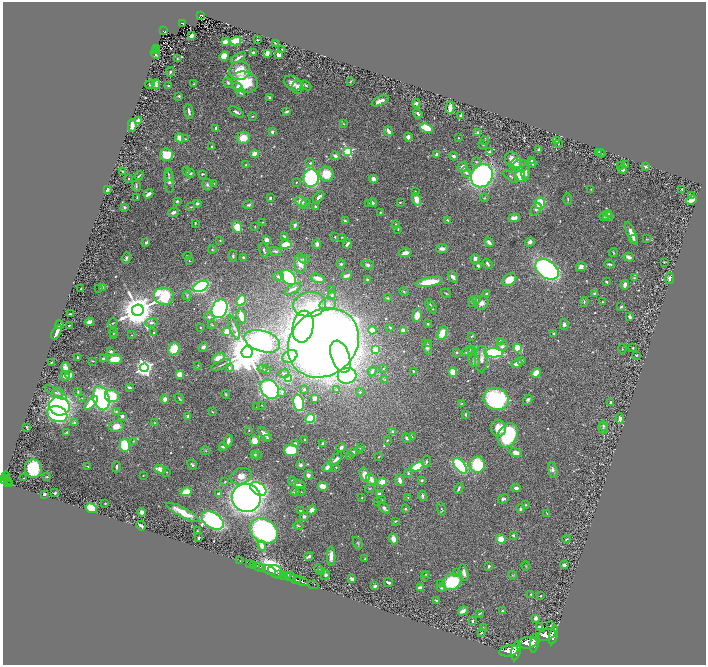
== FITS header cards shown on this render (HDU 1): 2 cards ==
NAXIS1  =                 1407
NAXIS2  =                 1325

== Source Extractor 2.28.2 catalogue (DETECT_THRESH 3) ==
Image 1407 x 1325 px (HDU 1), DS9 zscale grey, zoomed out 1/2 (1 PNG px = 2 x 2 image px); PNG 708 x 667 px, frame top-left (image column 2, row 1325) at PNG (3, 2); each listed source drawn as its Kron ellipse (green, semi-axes under 4 px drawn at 4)
Background 1.83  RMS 0.032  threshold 0.0948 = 3 sigma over >= 5 px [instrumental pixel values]
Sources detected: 641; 33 cannot appear on this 1/2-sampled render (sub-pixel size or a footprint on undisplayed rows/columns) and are neither listed nor drawn; of the other 608, the 500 brightest by FLUX_AUTO listed and drawn (108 fainter detections omitted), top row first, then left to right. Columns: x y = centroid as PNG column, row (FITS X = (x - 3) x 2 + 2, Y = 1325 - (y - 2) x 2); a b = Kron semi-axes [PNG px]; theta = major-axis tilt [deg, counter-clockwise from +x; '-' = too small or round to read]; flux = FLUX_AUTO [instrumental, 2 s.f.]
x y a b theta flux
201 15 4 3 - 170
182 23 4 3 - 180
164 31 4 2 - 190
191 36 4 2 - 36
257 40 2 2 - 8
236 41 5 4 - 120
225 42 3 3 - 69
275 43 3 1 - 4.1
157 48 3 2 - 9.9
282 49 3 2 - 4.3
156 51 3 2 - 6.4
253 52 4 2 - 9.5
267 53 3 3 - 71
155 54 5 3 - 15
279 55 3 3 - 31
224 56 5 4 - 68
177 58 3 2 - 3.5
238 58 8 3 33 20
239 71 10 9 - 150
170 72 5 3 - 10
350 81 3 2 - 3.7
244 82 13 10 -16 270
228 83 5 4 - 11
293 83 9 6 -29 48
150 84 5 4 - 7.6
156 84 4 4 - 39
194 84 3 2 - 5.2
306 85 6 3 -40 11
169 86 3 2 - 7.9
238 87 5 4 - 20
297 87 7 5 -90 28
241 92 4 4 - 24
179 96 3 3 - 8.7
269 98 3 2 - 8.6
380 101 9 3 24 41
416 103 4 4 - 20
450 108 6 3 88 49
189 111 7 3 -80 20
287 111 4 2 - 16
236 112 8 3 -30 16
418 114 5 3 - 19
461 115 3 2 - 19
253 116 3 2 - 4.9
138 120 4 3 - 28
344 124 4 3 - 4.9
132 125 6 3 -89 43
216 128 3 2 - 22
426 128 6 4 -20 150
388 131 5 3 - 33
272 132 3 2 - 23
478 133 2 2 - 86
408 137 4 4 - 29
180 138 4 3 - 61
243 138 7 6 - 96
458 138 2 2 - 4.8
185 139 4 2 - 4.9
485 140 4 3 - 5.3
556 140 3 3 - 16
483 144 4 3 - 6.9
558 144 3 2 - 4.1
211 147 2 2 - 6.7
539 149 3 2 - 12
348 152 4 3 - 630
489 152 4 3 - 9.1
599 152 3 2 - 4.4
601 153 4 1 - 5.5
254 154 4 3 - 43
437 154 3 3 - 21
167 155 6 6 - 130
335 156 4 4 - 24
453 156 4 3 - 13
531 160 3 2 - 5.9
513 161 9 7 -50 78
476 162 4 4 - 8.2
310 163 3 2 - 11
516 163 5 4 - 31
532 163 5 2 - 17
246 165 3 3 - 9.2
621 165 4 2 - 3.5
625 165 3 2 - 6.4
520 166 8 6 11 31
463 167 6 5 - 33
645 167 3 2 - 12
622 169 4 4 - 23
123 171 2 2 - 6.5
186 171 4 3 - 10
466 172 5 4 - 21
526 172 8 4 87 25
190 173 4 3 - 18
168 174 6 2 -81 7.1
202 174 3 2 - 5.8
326 174 7 7 - 130
139 176 5 1 - 8
482 176 12 10 55 1900
511 176 9 3 -38 11
520 176 5 5 - 200
311 178 9 7 86 770
129 179 2 2 - 7.7
373 179 4 3 - 33
169 181 11 4 -87 24
296 182 3 2 - 5.6
214 184 3 2 - 4.7
207 185 6 5 - 13
136 186 5 3 - 8
107 189 3 2 - 30
591 189 3 3 - 3.7
682 189 2 2 - 11
415 192 2 2 - 5.8
148 194 5 2 - 28
692 195 3 3 - 8.3
137 197 3 2 - 4.4
319 197 7 3 45 29
270 198 3 2 - 11
484 198 4 3 - 6.1
417 199 6 4 -73 73
568 199 6 2 -89 6.6
691 200 5 3 - 81
177 201 3 3 - 14
301 201 6 5 - 36
372 202 4 3 - 28
400 202 3 2 - 5.5
197 203 4 3 - 14
369 203 4 2 - 3.9
540 203 6 5 - 150
305 204 6 3 53 9.1
249 205 5 3 - 11
125 207 4 3 - 9.1
191 207 4 2 - 4.1
316 207 4 4 - 9.9
536 209 7 5 53 18
173 212 5 3 - 22
380 212 3 2 - 5.4
609 214 3 3 - 13
608 216 5 3 - 20
604 217 4 3 - 5.7
514 218 6 3 7 23
448 220 4 3 - 8.1
345 221 3 2 - 12
262 222 3 2 - 4.4
195 223 2 2 - 5.6
396 224 3 2 - 5.3
295 225 4 3 - 16
255 226 3 2 - 3.9
237 227 6 4 -66 82
398 229 3 2 - 5.5
631 233 12 4 -65 52
284 236 3 2 - 12
335 237 2 2 - 4.7
342 237 3 2 - 3.6
634 239 4 3 - 9.8
647 239 4 3 - 4.2
220 240 3 3 - 5.4
267 240 3 3 - 38
146 242 4 3 - 16
489 242 5 3 - 31
530 242 5 4 - 20
286 244 6 4 8 98
317 244 4 4 - 19
347 244 4 2 - 17
212 249 4 3 - 5.7
442 249 5 3 - 30
264 250 8 3 -76 13
275 251 7 4 -19 13
405 253 6 4 16 34
613 253 4 3 - 5.9
188 256 4 3 - 6
233 256 6 3 -80 9.5
243 257 3 3 - 7.5
629 257 5 3 - 43
126 258 6 4 72 14
304 259 5 4 - 11
475 259 5 3 - 41
189 261 3 2 - 4
664 262 2 2 - 4
300 263 10 6 -87 43
341 264 4 3 - 8.8
488 264 6 2 -54 14
609 264 5 2 - 10
368 265 6 4 -18 14
478 266 4 3 - 12
581 267 5 3 - 44
547 269 13 8 -35 1300
278 276 5 3 - 19
347 276 5 2 - 30
288 277 9 6 -43 540
453 277 6 4 -53 22
318 278 7 3 -16 41
634 278 3 2 - 7.7
670 278 5 3 - 22
367 280 3 3 - 11
509 280 7 5 34 110
429 282 13 4 9 200
606 282 4 2 - 8
625 285 5 3 - 29
201 286 8 5 28 1000
103 287 2 2 - 10
98 288 3 1 - 4
81 289 3 2 - 4.8
293 289 9 3 30 28
332 290 3 2 - 4
404 292 4 3 - 6.6
446 293 5 3 - 7
594 293 4 3 - 7.6
486 294 3 3 - 9.1
187 295 5 4 - 7.4
332 295 5 4 - 11
164 296 10 8 -11 540
387 298 4 3 - 5.6
241 300 5 4 - 220
477 300 4 3 - 6.3
473 302 5 4 - 14
584 302 5 3 - 6.7
602 302 2 2 - 4.4
481 303 7 6 - 34
309 304 16 12 6 240
328 304 8 6 17 33
430 304 5 2 - 6.8
621 307 3 2 - 11
432 308 6 2 -64 7.6
220 309 10 7 63 1700
138 310 6 5 - 19000
70 314 3 2 - 8
417 315 7 4 80 63
241 316 7 4 -72 53
209 317 5 4 - 14
630 317 3 3 - 25
89 322 4 3 - 31
151 322 6 4 3 22
113 323 5 2 - 6.4
428 324 2 2 - 16
564 324 5 4 - 15
59 325 4 4 - 15
69 325 2 2 - 6.8
212 325 4 3 - 4.6
303 327 16 10 79 890
390 327 3 2 - 5.9
200 328 2 2 - 3.6
234 328 12 4 -71 17
372 330 4 4 - 53
403 330 3 3 - 41
227 331 3 2 - 200
56 332 8 3 61 100
114 333 4 2 - 8.4
154 333 2 2 - 16
442 333 7 4 67 98
554 334 4 2 - 6.7
131 335 2 2 - 3.9
114 336 3 2 - 3.7
472 336 4 2 - 5.3
262 341 18 10 -18 1200
500 341 2 2 - 26
323 343 38 32 41 12000
429 343 3 3 - 17
502 346 5 4 - 25
203 347 5 4 - 19
427 347 8 4 -69 17
517 348 4 4 - 200
633 348 2 2 - 6.1
174 349 6 5 - 140
376 349 4 3 - 150
622 349 4 2 - 4.4
471 350 4 3 - 8.5
111 351 4 3 - 10
247 352 6 5 - 27000
456 352 2 2 - 18
467 352 5 2 - 9.3
494 353 9 4 -2 730
636 355 4 3 - 5.3
290 356 8 6 29 200
77 357 2 2 - 7
340 357 16 9 -70 2700
219 358 6 4 28 51
103 359 3 3 - 18
115 359 7 5 5 100
481 359 13 6 89 41
93 361 4 2 - 4.7
474 361 6 5 - 16
522 361 4 4 - 9.2
51 362 2 2 - 5.2
517 363 5 3 - 49
198 365 3 2 - 3.6
221 365 10 2 24 8.7
66 368 6 4 -77 35
144 368 4 4 - 2800
229 368 3 3 - 5.7
383 368 3 2 - 3.8
262 369 5 3 - 9.3
267 370 4 3 - 13
372 371 5 3 - 25
413 371 2 2 - 7.1
453 372 4 3 - 120
536 373 5 4 - 78
179 374 4 3 - 55
284 374 5 2 - 6.9
69 375 4 4 - 38
65 376 5 4 - 27
347 376 9 8 - 450
289 378 4 3 - 180
385 379 4 3 - 6.2
129 387 4 2 - 11
270 389 10 8 -48 620
304 389 2 2 - 18
337 390 3 2 - 3.7
78 391 4 3 - 5
58 392 5 4 - 16
282 392 4 3 - 11
360 392 4 4 - 8.8
56 393 13 4 -29 22
226 394 4 3 - 5.1
112 396 7 6 - 210
82 398 3 2 - 4.3
101 398 12 8 -74 720
314 398 4 3 - 31
165 399 4 4 - 28
179 399 6 3 -54 6.8
496 399 13 11 -17 710
528 400 5 4 - 14
610 402 3 2 - 11
91 403 8 3 44 210
298 403 8 5 -78 410
462 403 3 2 - 3.8
261 405 2 1 - 4
59 406 10 9 - 1600
257 406 2 2 - 3.7
116 412 4 4 - 8.9
212 412 4 2 - 5.7
57 414 10 7 -22 1300
466 415 2 2 - 8.8
122 416 3 3 - 23
188 416 4 3 - 15
310 418 5 4 - 230
620 419 5 3 - 19
74 422 4 3 - 9.4
154 423 3 3 - 4.8
116 426 7 5 10 58
603 426 5 4 - 11
27 427 4 2 - 6.8
498 428 8 7 - 88
603 429 5 4 - 10
249 430 2 2 - 3.8
67 432 4 3 - 5.8
393 432 2 2 - 46
265 434 8 3 -46 34
508 435 12 9 61 560
412 437 3 3 - 4.6
267 438 3 2 - 8.9
407 438 5 4 - 14
305 440 3 2 - 4.2
388 440 3 2 - 6.6
133 441 4 3 - 6.5
228 441 6 3 73 35
255 441 5 5 - 67
295 443 4 3 - 25
323 443 3 2 - 29
125 445 6 5 - 380
223 447 4 3 - 14
341 447 5 3 - 21
360 447 2 2 - 20
291 450 7 5 0 180
206 451 4 3 - 6.7
360 451 4 2 - 4.2
353 452 3 2 - 22
516 453 6 4 -16 45
255 454 4 3 - 8.9
257 455 4 3 - 6.3
349 456 4 3 - 6.4
379 457 2 2 - 4.2
336 459 8 4 48 27
426 462 5 3 - 10
192 465 5 3 - 11
300 465 2 2 - 56
477 465 8 7 - 280
88 466 3 2 - 5.1
460 466 9 5 -53 510
116 467 5 3 - 11
327 467 5 4 - 26
336 467 2 2 - 3.7
417 467 6 3 27 270
33 469 9 8 - 420
160 469 6 3 -23 56
553 470 8 4 -74 18
166 472 3 2 - 3.5
408 473 4 4 - 9.4
143 475 2 2 - 4.1
308 475 5 4 - 25
365 475 7 5 -72 54
241 476 11 8 17 58
6 477 5 3 - 760
47 477 3 2 - 3.9
24 478 2 1 - 44
6 479 4 2 - 800
371 479 6 4 -55 43
400 480 6 4 -72 33
422 480 3 2 - 11
3 481 3 2 - 930
7 481 3 2 - 160
292 481 4 3 - 9.5
225 482 4 3 - 6.5
382 482 5 4 - 99
7 483 2 2 - 300
10 484 3 2 - 390
299 484 7 3 -10 13
323 486 5 3 - 90
370 488 5 3 - 5.5
459 488 6 2 63 12
516 488 5 3 - 23
258 489 9 5 -33 570
301 491 5 2 - 4.7
186 492 5 4 - 94
295 492 4 3 - 13
55 493 3 2 - 6.7
44 494 2 2 - 27
218 494 4 4 - 10
379 494 4 3 - 13
422 496 5 3 - 11
246 498 14 14 - 4900
362 498 3 2 - 4.2
408 498 3 2 - 3.7
503 499 6 3 22 16
381 500 3 3 - 4.2
378 502 4 3 - 5.4
105 503 2 2 - 3.7
526 505 3 3 - 5.8
91 508 6 4 -31 260
384 508 7 4 -42 19
405 509 4 3 - 7.2
441 509 6 3 -78 6.9
520 509 4 4 - 15
312 510 5 3 - 43
301 511 4 2 - 8
142 512 4 3 - 22
183 512 18 4 -28 130
547 513 4 2 - 4.9
304 517 4 4 - 15
213 521 12 7 -33 1500
395 521 3 2 - 7.6
141 526 5 2 - 18
298 526 5 2 - 6.5
197 531 3 2 - 6.4
264 531 15 11 -33 1400
513 535 4 3 - 7.1
199 538 2 2 - 9.7
393 539 5 4 - 41
501 539 5 4 - 72
566 539 4 2 - 5.9
358 543 7 3 -67 7.9
262 546 5 4 - 54
309 556 4 2 - 22
331 556 9 4 -90 45
365 559 3 2 - 4
240 561 2 1 - 60
249 564 2 2 - 440
253 565 2 2 - 450
564 565 4 3 - 21
489 566 3 2 - 9.9
526 566 4 3 - 5.2
259 567 5 2 - 2400
263 568 2 2 - 1400
319 568 3 3 - 11
269 570 7 4 -24 9700
275 572 8 6 -33 3100
321 572 4 3 - 8.5
456 573 3 2 - 4.5
464 573 8 4 -77 31
279 574 3 1 - 770
426 574 3 3 - 4
284 575 4 2 - 1800
287 575 4 2 - 1100
326 575 5 4 - 16
512 575 4 2 - 4.8
290 576 5 2 - 880
424 576 3 3 - 3.6
295 579 5 2 - 3000
352 579 4 3 - 31
301 581 7 2 -22 3200
388 582 4 2 - 11
452 582 10 8 27 300
441 584 4 3 - 23
313 585 5 4 - 310
375 586 3 3 - 13
421 588 4 3 - 42
441 588 4 3 - 9.5
531 594 2 2 - 7.6
541 596 2 2 - 4
437 601 4 2 - 10
502 610 4 3 - 6.7
463 611 5 3 - 31
480 613 4 1 - 5
536 618 3 3 - 34
473 621 4 2 - 10
550 625 2 2 - 4.2
483 627 4 3 - 4.1
539 627 3 2 - 14
481 633 3 2 - 6.1
546 635 10 5 16 11000
553 635 9 4 75 9800
528 643 9 5 7 12000
535 643 9 4 78 10000
509 651 9 5 11 12000
516 651 9 4 78 12000
At the frame edge (FLAGS 8, measured only in part): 1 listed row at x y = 3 481
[108 fainter detections neither listed nor drawn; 33 sub-pixel or undisplayed-footprint detections neither listed nor drawn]